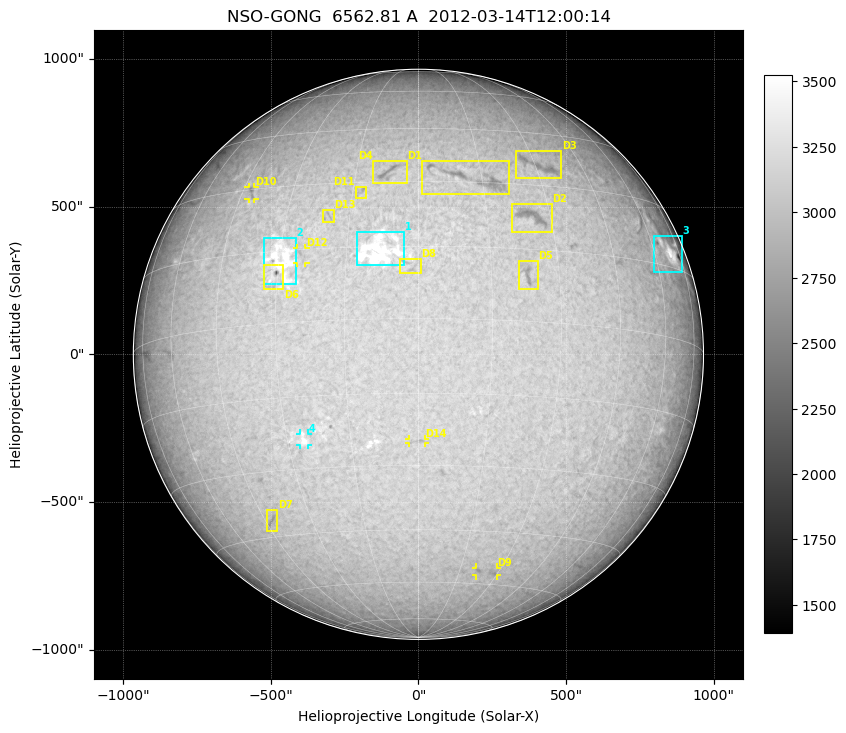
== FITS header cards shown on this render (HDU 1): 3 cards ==
TELESCOP= 'NSO-GONG'           / NSO/GONG Network
WAVELNTH=             6562.808 / [A] exact wavelength of obs
DATE-OBS= '2012-03-14T12:00:14' / Observation start date and time (UTC)

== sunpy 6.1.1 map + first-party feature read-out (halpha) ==
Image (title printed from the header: NSO-GONG  6562.81 A  2012-03-14T12:00:14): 2048 x 2048 px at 1.07 arcsec/px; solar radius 965 arcsec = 900 px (full disc in frame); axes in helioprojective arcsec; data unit not stated in the header (colour bar unlabelled)
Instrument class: HALPHA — H-alpha (6563 A) chromospheric image
Bright regions (plage): reference = the median radial profile (limb darkening/brightening removed); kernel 17 px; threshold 5 sigma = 194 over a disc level ~3046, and >= 1.075x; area >= 63 px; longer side >= 22 px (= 24 arcsec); searched inside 0.97 R_sun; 4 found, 4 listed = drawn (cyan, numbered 1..; 1 of them under ~29 arcsec drawn as corner ticks so the feature stays visible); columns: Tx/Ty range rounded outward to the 5 arcsec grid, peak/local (2 s.f.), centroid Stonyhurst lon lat
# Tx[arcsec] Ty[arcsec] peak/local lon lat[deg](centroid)
1 -210..-45 300..415 1.2 -8 +14
2 -525..-415 235..395 1.2 -29 +13
3 795..895 275..400 1.3 +67 +18
4 -400..-370 -310..-265 1.1 -26 -24
Dark features (filaments and sunspots): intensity divided by the median radial (limb-darkening) profile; local-median window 148 px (8% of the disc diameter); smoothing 5 px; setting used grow <= 0.95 with closing radius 7 px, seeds <= 0.88 or >= 162 px of the 54-px (= 58 arcsec) line detector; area >= 63 px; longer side >= 22 px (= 24 arcsec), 11 px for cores <= 0.7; searched inside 0.97 R_sun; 14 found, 14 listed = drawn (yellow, D1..; 4 of them under ~29 arcsec drawn as corner ticks so the feature stays visible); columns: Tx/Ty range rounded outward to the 5 arcsec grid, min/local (2 s.f., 1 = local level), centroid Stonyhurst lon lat
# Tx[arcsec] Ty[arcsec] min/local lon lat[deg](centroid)
D1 10..305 540..655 0.82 +13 +31
D2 315..450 415..510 0.83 +26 +23
D3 325..485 595..690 0.85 +31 +35
D4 -155..-35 580..655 0.83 -7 +32
D5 335..405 220..315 0.85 +23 +10
D6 -525..-455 220..305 0.65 -31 +10
D7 -515..-475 -600..-525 0.87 -42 -41
D8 -65..10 275..325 0.9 -1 +11
D9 190..265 -750..-720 0.89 +25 -56
D10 -575..-555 525..570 0.86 -42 +29
D11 -215..-175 525..570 0.88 -13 +28
D12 -415..-380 310..360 0.9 -25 +14
D13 -325..-285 445..490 0.9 -20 +22
D14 -35..20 -305..-285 0.91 +0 -25
Off-limb: outside the limb everything is below the colour-scale floor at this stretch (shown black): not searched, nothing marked